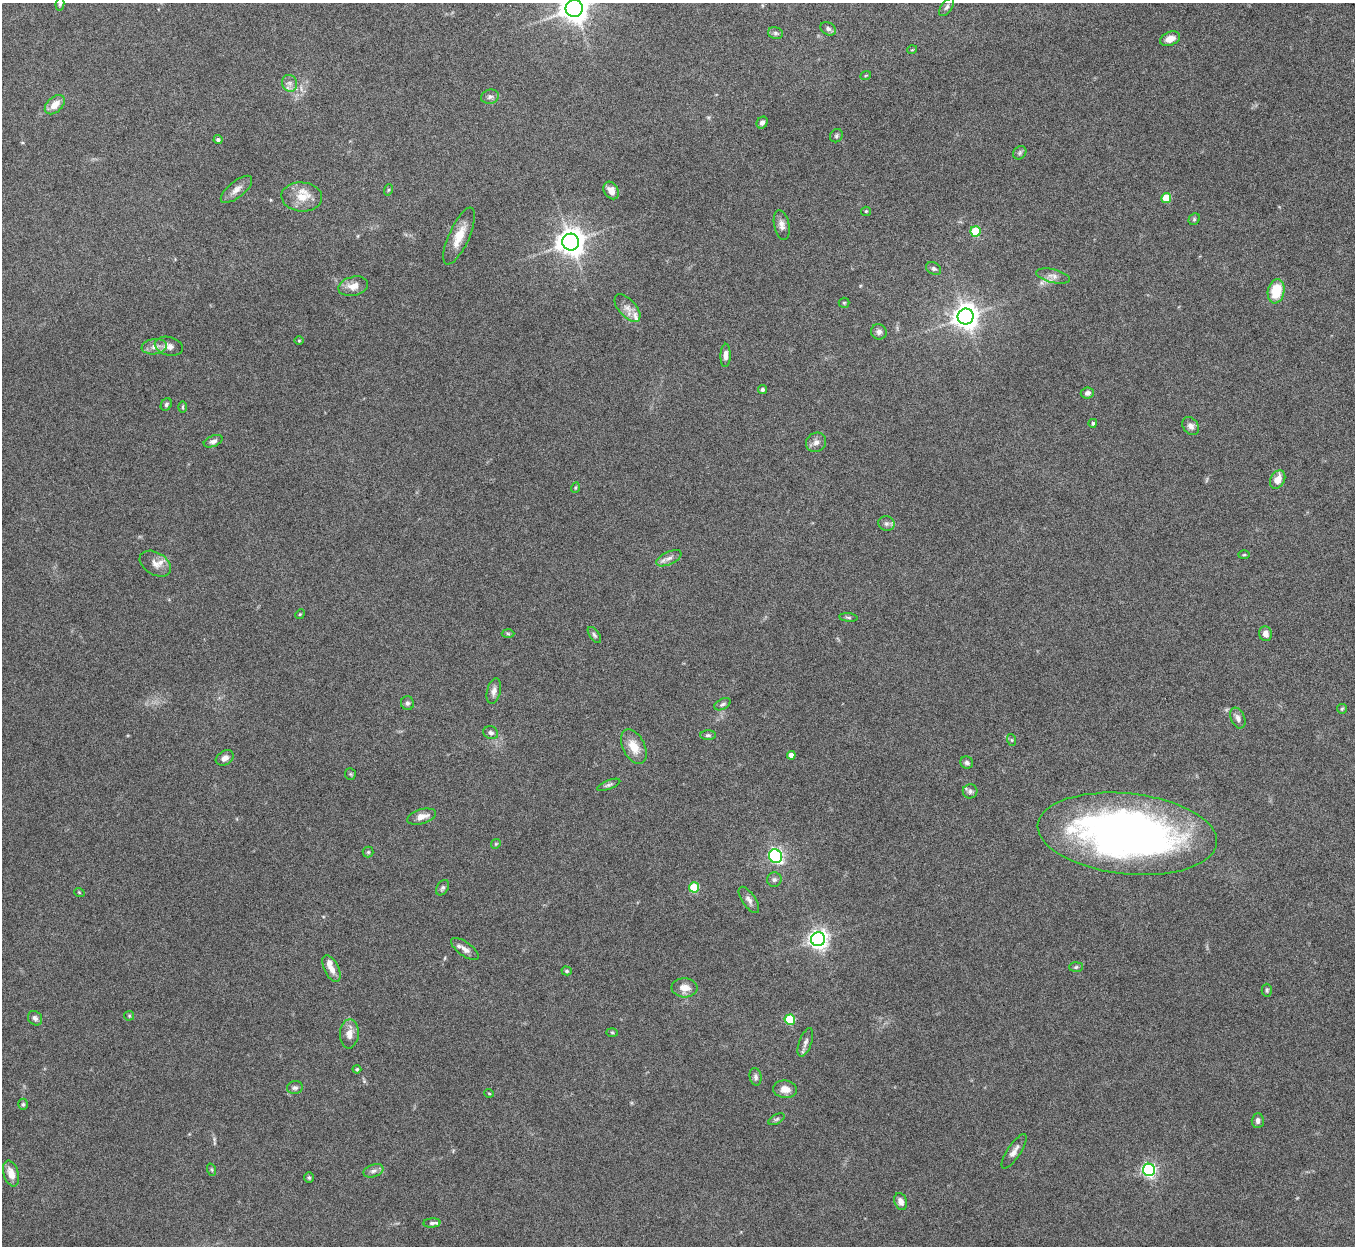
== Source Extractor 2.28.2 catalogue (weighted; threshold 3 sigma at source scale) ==
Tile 10 of 4 x 4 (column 2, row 3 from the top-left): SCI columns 1357-2709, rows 1396-2639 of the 5422 x 5406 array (HDU 1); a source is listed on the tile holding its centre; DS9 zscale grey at full resolution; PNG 1357 x 1248 px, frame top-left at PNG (2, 3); each listed source drawn as its Kron ellipse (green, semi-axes under 4 px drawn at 4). Nothing masked; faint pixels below the display range render black.
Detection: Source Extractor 2.28.2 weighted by HDU 2 'WHT'; one run over the whole footprint, this tile lists its part. Background 0.162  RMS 0.0048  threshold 0.0197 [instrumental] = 3 sigma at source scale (4.09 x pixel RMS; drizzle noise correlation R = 1.36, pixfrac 0.8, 0.05/0.05 arcsec/px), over >= 5 px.
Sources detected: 114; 3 inside a brighter listed object's ellipse — not listed separately; the other 111 listed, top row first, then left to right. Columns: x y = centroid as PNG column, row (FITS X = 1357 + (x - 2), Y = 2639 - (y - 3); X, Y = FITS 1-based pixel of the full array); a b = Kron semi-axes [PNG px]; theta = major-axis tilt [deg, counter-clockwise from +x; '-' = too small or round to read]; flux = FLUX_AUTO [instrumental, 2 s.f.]
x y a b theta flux
60 4 6 4 79 0.71
946 7 10 5 53 1.3
574 8 9 8 - 530
828 29 8 6 -31 1.3
775 33 7 6 - 1.1
1170 39 10 6 21 3.3
912 50 5 3 - 0.34
866 75 5 3 - 0.4
290 83 8 7 - 2
490 97 9 7 15 1.3
55 105 12 7 43 4.9
762 123 6 5 - 1.5
836 136 7 6 - 0.87
218 140 4 4 - 1.1
1020 153 7 6 - 0.85
236 189 19 8 39 3.2
388 190 6 3 70 0.47
611 190 9 7 -57 3.3
302 197 20 14 -4 7.9
1166 198 5 5 - 12
866 211 5 4 - 0.52
1194 219 6 5 - 0.64
782 225 15 7 -78 2.6
976 231 5 5 - 22
459 236 31 10 66 8.4
571 242 8 8 - 520
934 269 8 6 -30 1
1053 276 17 7 -13 2.7
353 286 15 9 13 4.6
1276 291 12 8 79 13
844 303 5 5 - 0.54
627 308 16 8 -48 3.4
966 317 8 8 - 400
879 332 8 7 - 1.6
299 340 5 3 - 0.41
169 346 14 9 -15 3
154 347 13 7 8 2.9
726 355 11 5 88 2.4
762 389 4 4 - 0.69
1087 393 7 5 6 1.6
166 404 6 5 - 0.94
183 407 6 4 90 0.54
1093 423 4 4 - 0.88
1191 426 10 7 -52 2
213 441 10 5 21 1.5
816 442 10 9 - 2.2
1278 479 9 7 60 4.5
575 488 5 3 - 0.43
886 524 8 7 - 1.5
1244 555 6 3 2 0.49
669 558 13 6 26 2.2
155 564 17 11 -31 4.1
300 614 5 4 - 0.44
848 617 9 4 -5 0.8
508 634 6 4 -2 0.58
1265 634 7 6 - 2.9
594 635 9 4 -53 0.94
494 691 13 6 76 2.2
407 703 7 6 - 1.1
722 704 9 5 26 1.1
1342 709 5 5 - 0.55
1238 718 11 7 -68 2
491 733 7 6 - 1.4
708 735 8 5 1 0.91
1012 740 6 4 -71 0.56
634 747 18 11 -63 6.8
791 755 4 4 - 3.9
225 758 10 7 31 2.4
967 763 6 6 - 1.1
350 774 6 5 - 0.63
609 785 12 4 21 1.1
970 791 7 7 - 1.3
422 817 15 7 15 3.8
1127 834 90 40 -6 260
496 844 5 4 - 0.52
368 852 5 5 - 0.64
775 856 7 6 - 69
774 880 7 7 - 1.2
694 887 5 5 - 17
442 888 8 5 56 1.1
79 892 5 3 - 0.38
749 900 15 6 -55 2.2
818 939 7 7 - 220
465 949 16 7 -36 2.9
1076 967 7 5 3 0.81
331 969 14 7 -64 3.4
567 971 5 4 - 0.65
685 988 13 9 -4 4.5
1267 990 6 5 - 0.77
129 1016 5 5 - 0.56
35 1018 8 6 -49 1.4
790 1020 5 5 - 23
612 1032 6 4 -2 0.51
349 1034 14 9 86 4
805 1042 15 6 70 2
357 1069 4 4 - 0.54
756 1077 9 6 -79 1.3
295 1088 8 6 11 1.2
785 1089 12 8 -8 4
489 1093 5 3 - 0.39
23 1104 5 4 - 0.73
777 1119 9 4 27 0.94
1258 1121 7 6 - 1.7
1014 1151 20 6 57 2.9
212 1170 6 4 -71 0.66
1149 1170 6 6 - 100
373 1171 10 6 18 1.8
11 1173 13 7 -73 4.5
309 1178 5 5 - 0.64
901 1201 9 6 -70 2.4
432 1223 8 4 4 1
Isophote crosses this tile's border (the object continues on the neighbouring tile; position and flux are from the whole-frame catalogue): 2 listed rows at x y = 60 4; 574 8